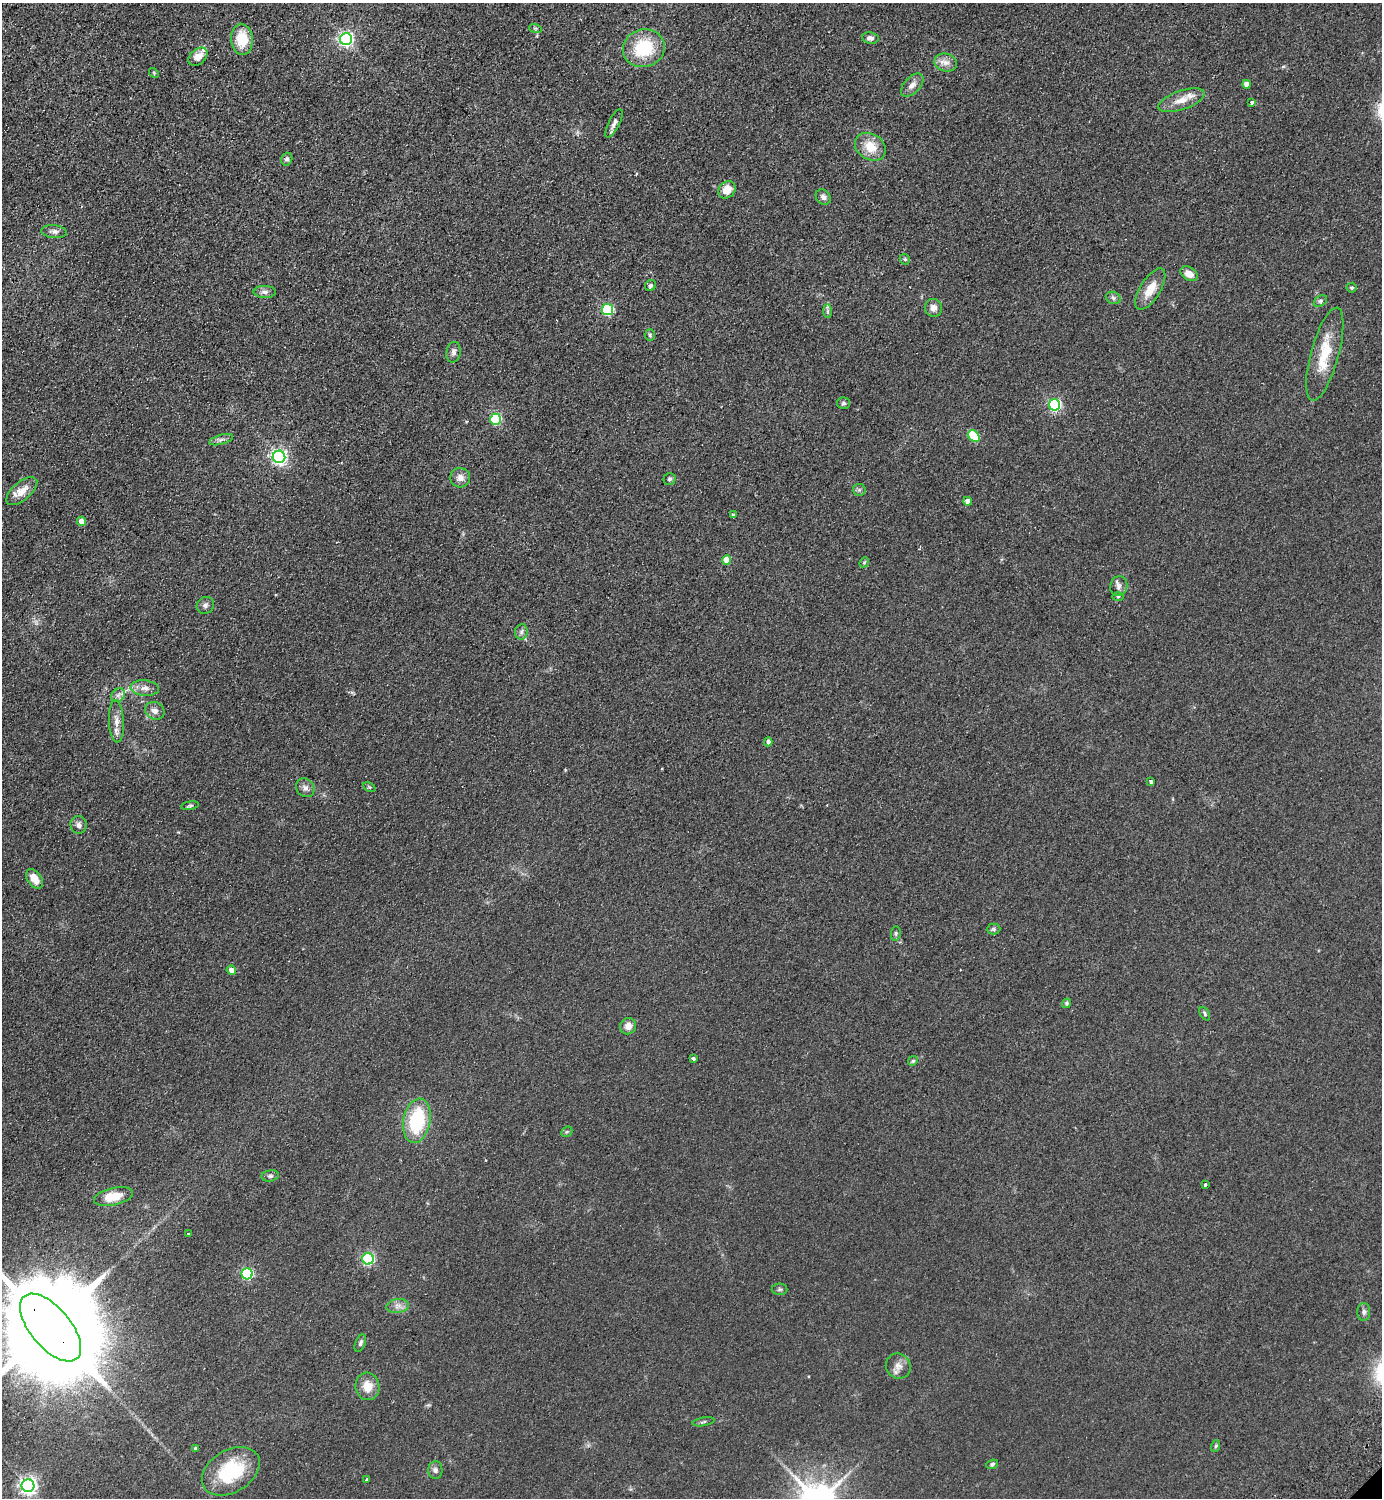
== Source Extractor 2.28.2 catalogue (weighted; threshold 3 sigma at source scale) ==
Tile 11 of 4 x 4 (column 3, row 3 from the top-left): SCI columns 3105-4484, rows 1541-3036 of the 6066 x 6071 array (HDU 1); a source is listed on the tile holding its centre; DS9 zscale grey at full resolution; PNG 1384 x 1500 px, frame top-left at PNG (2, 3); each listed source drawn as its Kron ellipse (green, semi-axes under 4 px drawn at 4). Shown black and unused: <1% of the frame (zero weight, under 2 of 3 exposures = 3% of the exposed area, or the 3 px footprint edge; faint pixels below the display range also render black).
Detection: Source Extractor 2.28.2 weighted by HDU 2 'WHT'; one run over the whole footprint, this tile lists its part. Background 0.0686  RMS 0.0096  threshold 0.043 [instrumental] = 3 sigma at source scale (4.5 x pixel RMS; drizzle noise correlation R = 1.50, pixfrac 1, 0.05/0.05 arcsec/px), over >= 5 px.
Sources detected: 95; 2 inside a brighter listed object's ellipse — not listed separately; the other 93 listed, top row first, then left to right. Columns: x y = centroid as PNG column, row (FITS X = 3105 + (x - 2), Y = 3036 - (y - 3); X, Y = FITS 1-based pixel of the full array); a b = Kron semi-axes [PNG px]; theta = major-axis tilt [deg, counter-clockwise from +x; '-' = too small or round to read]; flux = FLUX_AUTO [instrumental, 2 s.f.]
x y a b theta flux
535 28 6 4 -18 1.3
870 38 8 6 -9 3.4
242 39 16 11 -85 25
346 39 6 6 - 250
644 48 21 19 18 46
198 57 11 7 41 8.1
946 62 11 9 -13 6.2
154 73 5 4 - 1.1
1247 84 4 4 - 9.2
912 85 14 8 46 6.1
1181 100 24 9 19 13
1252 102 3 3 - 2
614 123 15 5 63 4.2
870 147 16 12 -33 18
287 159 6 5 - 3
727 190 9 7 45 13
823 197 8 6 -47 3.8
54 232 13 6 -6 4.2
905 259 5 4 - 1.5
1189 274 9 6 -33 8
650 286 6 5 - 1.8
1352 288 5 5 - 1.5
1150 289 23 10 58 16
265 292 11 6 0 3.6
1113 298 8 6 -24 2.4
1320 301 7 5 37 2
933 308 9 8 - 5.5
607 310 5 5 - 98
828 311 7 4 -90 1.9
650 335 6 5 - 1.4
453 352 10 7 80 3.5
1325 354 48 14 75 34
843 403 6 6 - 1.8
1055 405 5 5 - 150
496 419 5 5 - 81
974 436 7 5 -44 48
221 440 12 4 16 2.9
279 457 6 6 - 280
460 478 10 9 - 6.3
670 479 6 6 - 1.9
859 490 6 6 - 1.9
22 491 19 9 40 12
968 501 4 4 - 6.9
733 515 4 3 - 1.7
81 521 5 4 - 7.6
727 560 4 4 - 15
864 562 5 4 - 1.2
1119 586 10 8 75 4.4
1118 596 6 4 1 1.2
205 605 9 8 - 3.3
521 632 8 6 81 2.9
145 688 14 7 -4 6.3
118 695 7 6 - 3.2
155 711 10 8 -29 5.2
116 721 21 7 -86 8.4
768 742 4 4 - 3
1151 781 4 3 - 2.9
369 787 6 4 -26 1.2
305 788 10 8 -50 4.4
190 806 9 4 10 1.6
79 825 9 8 - 3.8
34 879 11 7 -52 12
993 929 7 5 1 2
896 933 7 5 84 1.6
231 970 5 4 - 6
1067 1003 5 4 - 1.6
1205 1014 7 4 -62 1.5
628 1026 8 8 - 6.2
694 1058 3 3 - 14
913 1061 5 4 - 1.3
417 1121 22 13 80 60
567 1132 6 5 - 1.5
270 1176 8 5 9 2.1
1205 1185 3 3 - 3.1
113 1197 20 8 12 20
188 1234 3 3 - 1.9
368 1259 6 5 - 120
247 1274 5 5 - 100
780 1289 8 5 1 1.9
398 1306 11 7 8 5
1364 1312 9 6 90 3
51 1328 41 20 -50 33000
360 1343 9 5 66 2.1
898 1366 13 12 - 7
367 1386 14 12 -80 12
703 1422 11 3 10 1.6
1216 1446 6 3 70 1.1
195 1448 3 3 - 1.6
992 1464 6 4 22 2
435 1470 9 7 -90 3.1
231 1471 31 21 32 59
367 1479 3 3 - 4.4
28 1486 6 6 - 370
Overlapping masked pixels (flux is a lower limit): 1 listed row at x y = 51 1328
Isophote crosses this tile's border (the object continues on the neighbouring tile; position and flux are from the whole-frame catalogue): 1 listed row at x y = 51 1328